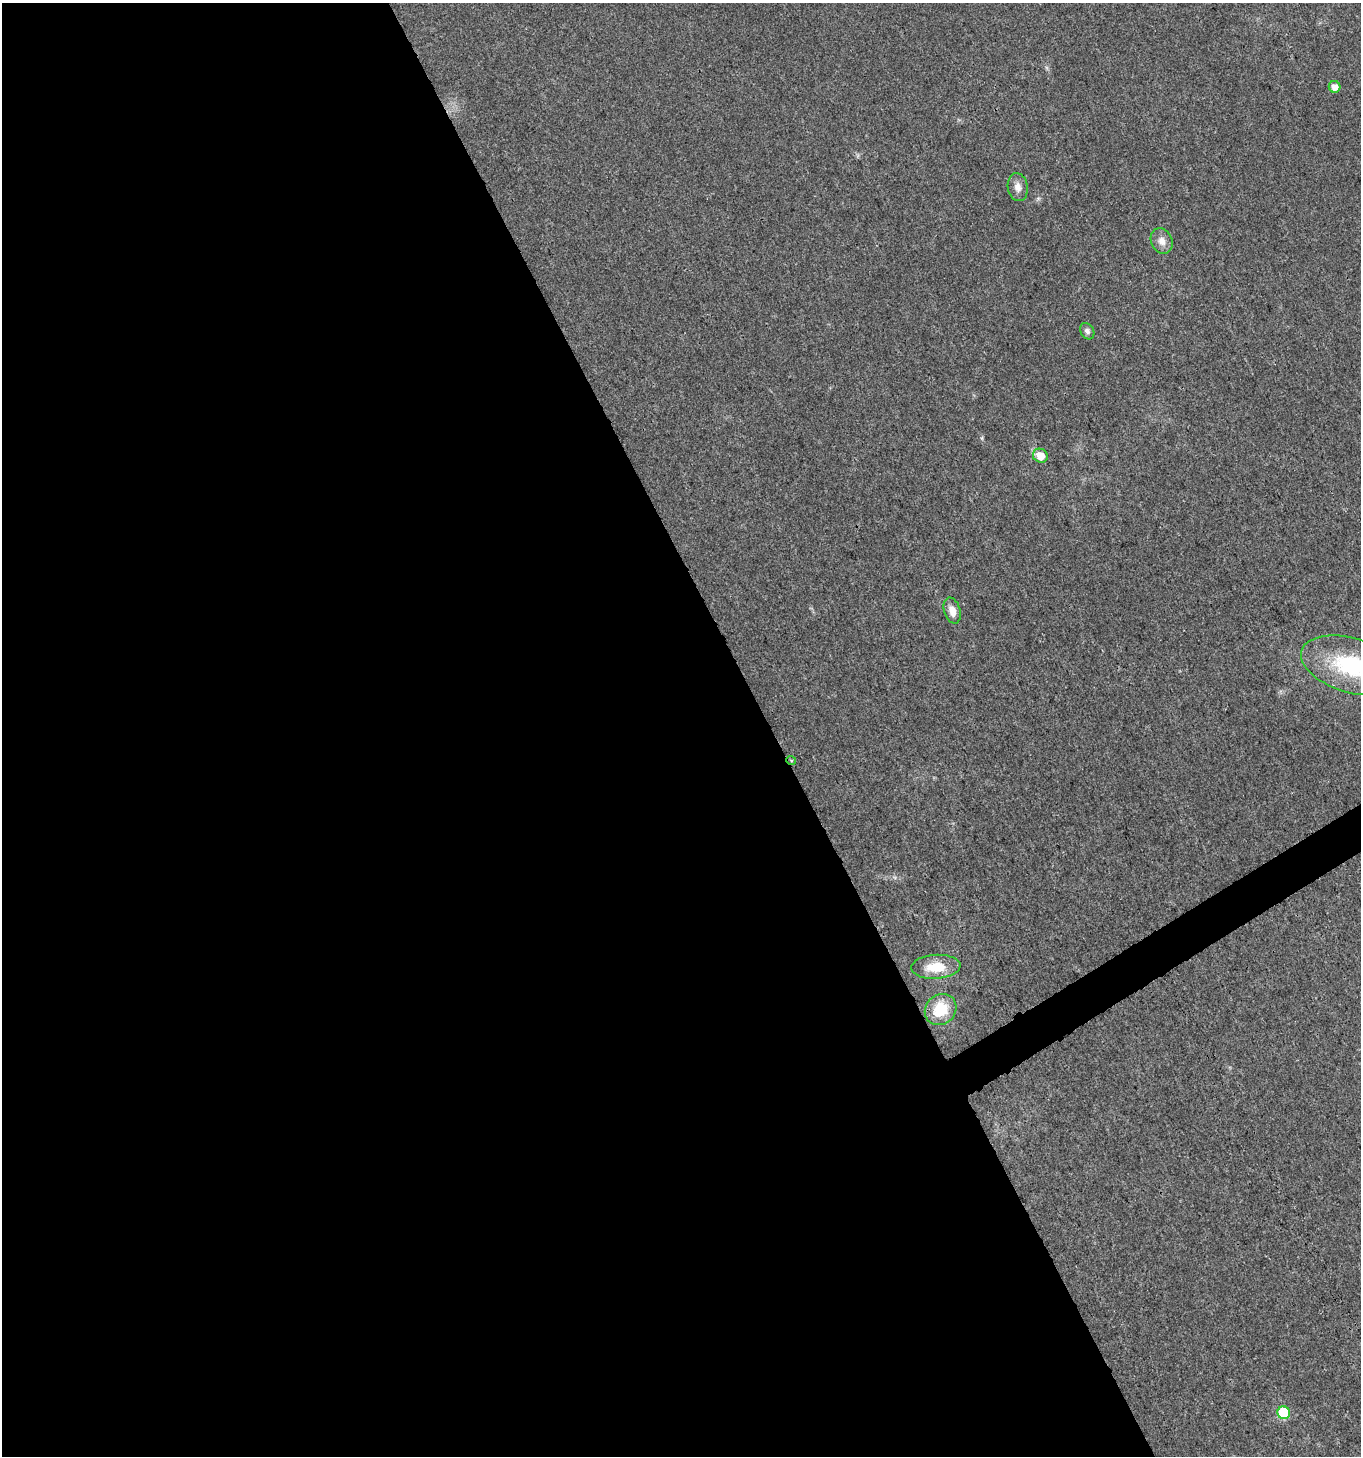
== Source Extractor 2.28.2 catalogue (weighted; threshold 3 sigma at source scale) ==
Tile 9 of 4 x 4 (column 1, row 3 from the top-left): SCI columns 173-1531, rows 1460-2913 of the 5721 x 5829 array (HDU 1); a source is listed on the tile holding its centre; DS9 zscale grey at full resolution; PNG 1363 x 1458 px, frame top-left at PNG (2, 3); each listed source drawn as its Kron ellipse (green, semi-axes under 4 px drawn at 4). Shown black and unused: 58% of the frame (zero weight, under 3 of 4 exposures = <1% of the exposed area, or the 3 px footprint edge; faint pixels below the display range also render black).
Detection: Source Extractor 2.28.2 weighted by HDU 2 'WHT'; one run over the whole footprint, this tile lists its part. Background 0.0181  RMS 0.0028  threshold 0.0127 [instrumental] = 3 sigma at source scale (4.5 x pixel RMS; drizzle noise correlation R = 1.50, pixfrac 1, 0.0396/0.0396 arcsec/px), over >= 5 px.
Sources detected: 11; all 11 listed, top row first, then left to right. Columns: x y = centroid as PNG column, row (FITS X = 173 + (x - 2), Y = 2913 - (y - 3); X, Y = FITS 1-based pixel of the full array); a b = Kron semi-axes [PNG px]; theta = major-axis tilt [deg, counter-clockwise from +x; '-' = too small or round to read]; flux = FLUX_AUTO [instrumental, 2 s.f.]
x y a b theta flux
1335 87 6 5 - 2.5
1018 187 14 10 -80 2.1
1162 241 13 10 -64 2.3
1087 331 9 6 -58 0.96
1040 456 8 6 -27 4.1
952 611 13 8 -74 2.7
1352 665 52 27 -16 29
791 760 5 3 - 0.26
936 967 24 12 3 7.3
941 1010 16 14 40 9.3
1284 1413 6 6 - 16
Overlapping masked pixels (flux is a lower limit): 1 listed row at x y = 791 760
Isophote crosses this tile's border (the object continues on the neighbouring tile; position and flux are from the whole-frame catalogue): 1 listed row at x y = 1352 665